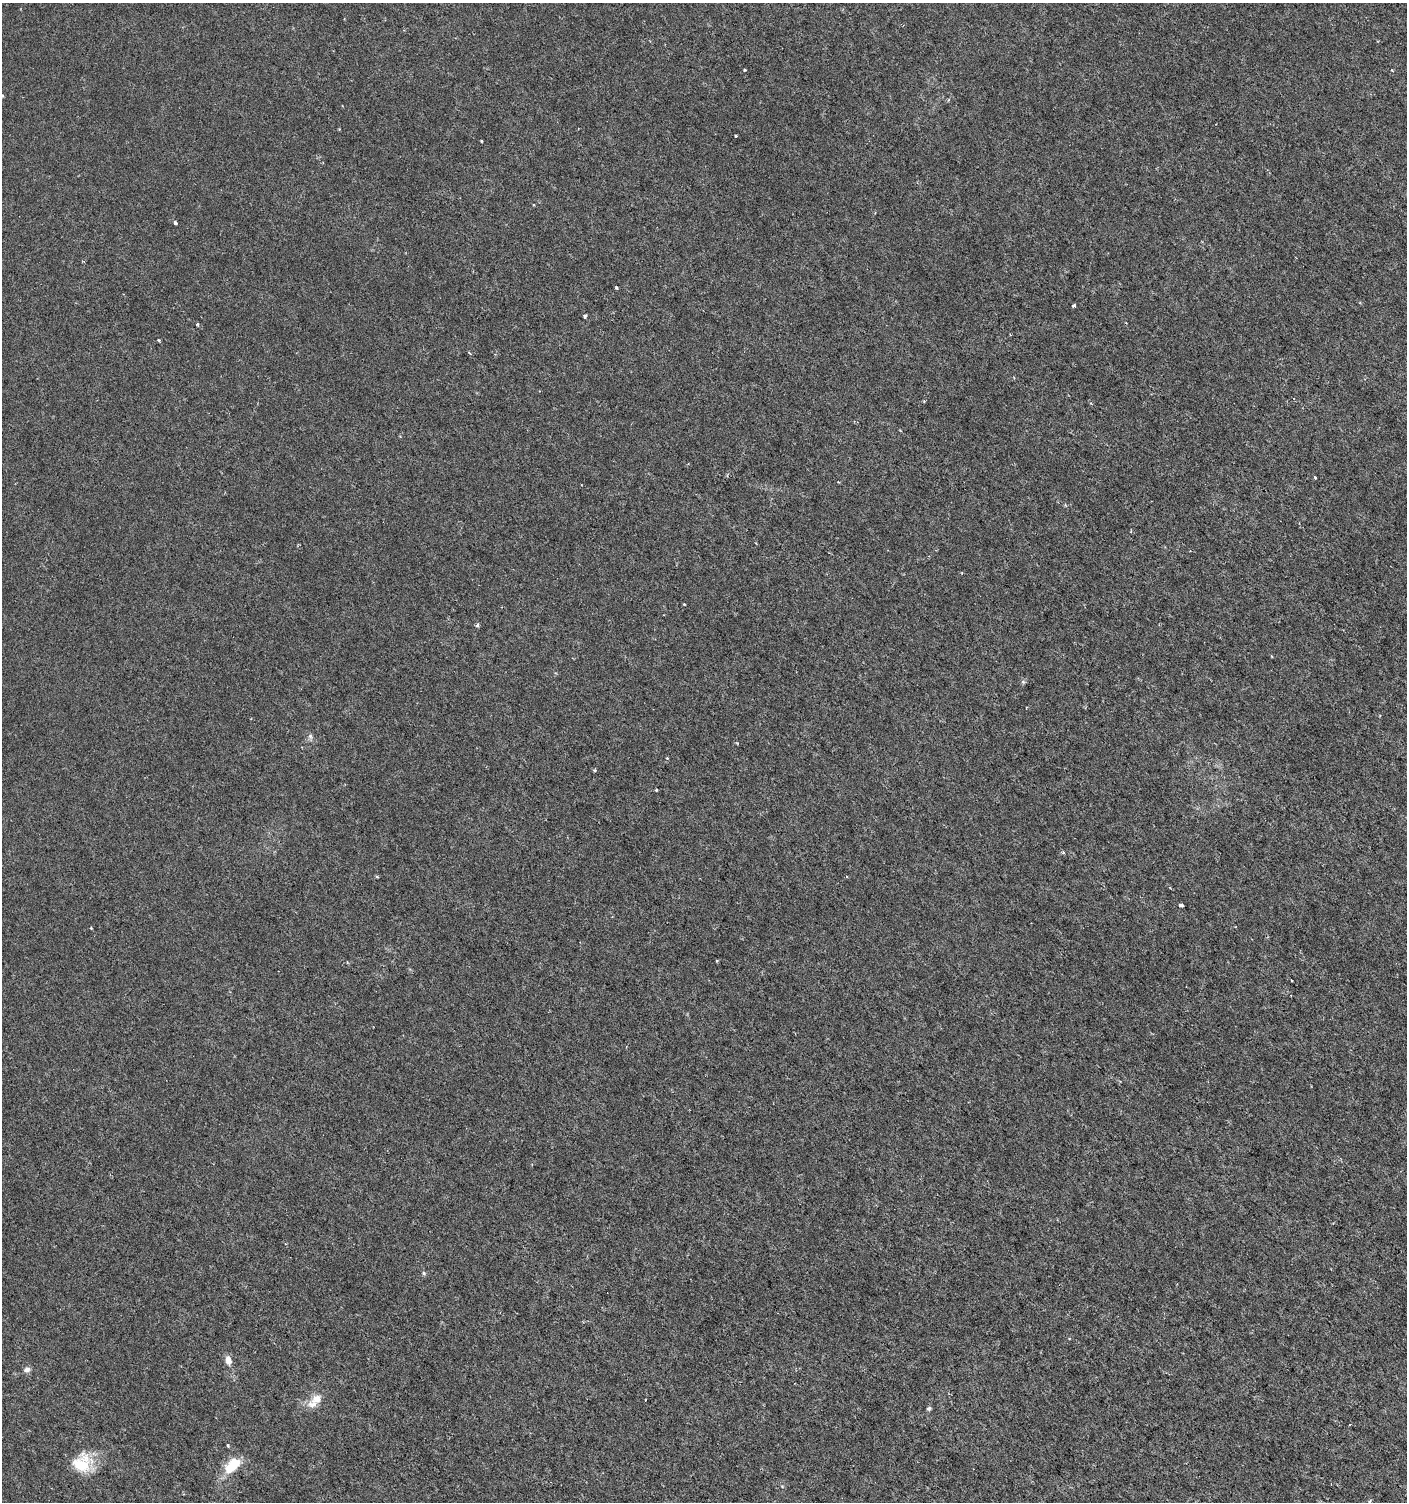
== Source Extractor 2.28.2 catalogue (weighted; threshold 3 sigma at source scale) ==
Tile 6 of 4 x 4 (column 2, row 2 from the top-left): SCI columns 1577-2981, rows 3008-4507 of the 6029 x 6009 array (HDU 1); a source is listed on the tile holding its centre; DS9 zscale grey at full resolution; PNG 1409 x 1504 px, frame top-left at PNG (2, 3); no overlay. Shown black and unused: <1% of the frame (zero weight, under 3 of 6 exposures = <1% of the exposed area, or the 3 px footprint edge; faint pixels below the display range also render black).
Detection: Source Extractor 2.28.2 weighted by HDU 2 'WHT'; one run over the whole footprint, this tile lists its part. Background 3.95e-05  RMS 0.001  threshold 0.00426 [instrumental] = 3 sigma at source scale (4.09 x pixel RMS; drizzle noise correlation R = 1.36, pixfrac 0.8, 0.0396/0.0396 arcsec/px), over >= 5 px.
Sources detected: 33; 1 inside a brighter listed object's ellipse — not listed separately; the other 32 listed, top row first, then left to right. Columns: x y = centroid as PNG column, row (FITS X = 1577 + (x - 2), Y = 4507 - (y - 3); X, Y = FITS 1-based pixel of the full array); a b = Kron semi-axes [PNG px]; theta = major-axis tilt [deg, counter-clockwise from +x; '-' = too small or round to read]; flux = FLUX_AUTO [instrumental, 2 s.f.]
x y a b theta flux
745 70 3 3 - 0.1
1392 70 3 3 - 0.13
2 96 4 4 - 0.1
736 136 4 2 - 0.076
482 141 3 2 - 0.083
175 223 4 3 - 0.19
616 288 3 3 - 0.17
1074 305 4 3 - 0.2
585 316 4 3 - 0.19
197 324 4 4 - 0.11
159 341 4 3 - 0.11
470 353 4 3 - 0.11
1315 477 3 2 - 0.088
477 625 5 4 - 0.21
1023 682 6 4 -19 0.13
310 736 7 5 47 0.23
595 770 4 3 - 0.14
656 790 3 3 - 0.1
1063 853 5 3 - 0.11
377 877 5 3 - 0.095
1181 905 4 3 - 0.32
91 928 3 3 - 0.13
717 960 4 3 - 0.092
424 1273 6 5 - 0.14
228 1360 11 7 -75 0.57
27 1369 8 6 18 0.35
317 1399 12 9 36 0.96
645 1400 3 2 - 0.057
929 1409 6 4 35 0.16
227 1445 3 3 - 0.16
81 1465 26 18 -26 2.8
232 1466 24 12 44 2.5
Isophote crosses this tile's border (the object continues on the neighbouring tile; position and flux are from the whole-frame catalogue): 1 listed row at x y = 2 96